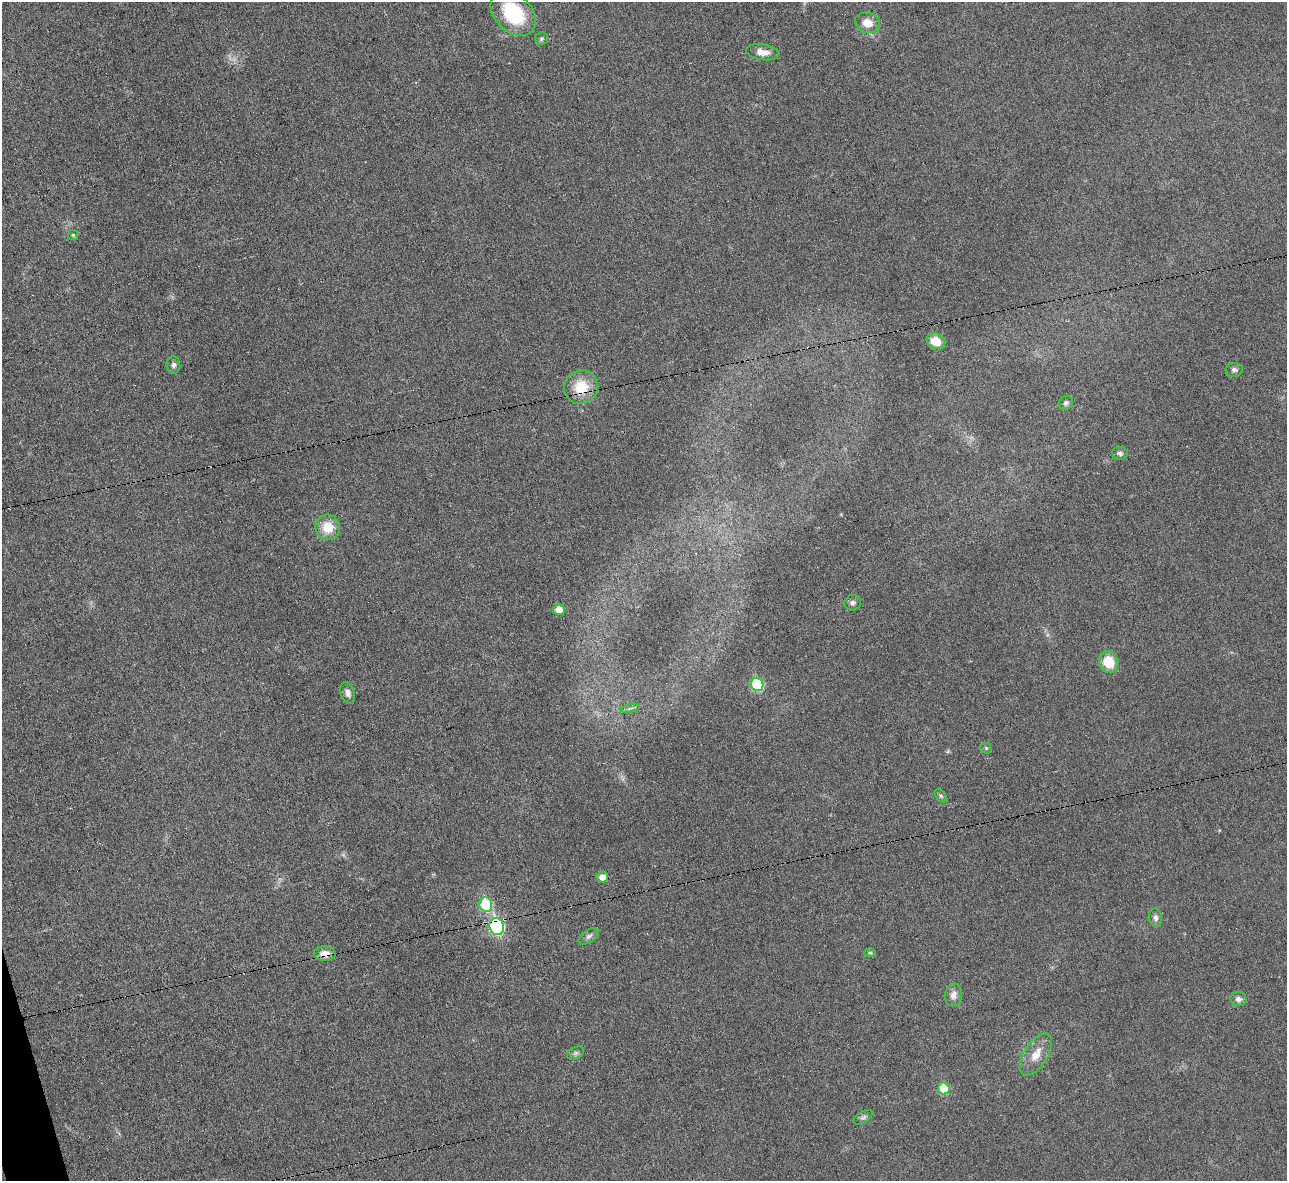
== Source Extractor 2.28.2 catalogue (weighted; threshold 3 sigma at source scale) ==
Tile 7 of 4 x 4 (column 3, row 2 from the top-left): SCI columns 2569-3853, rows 2502-3680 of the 5139 x 5124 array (HDU 1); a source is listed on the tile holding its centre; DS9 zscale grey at full resolution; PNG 1289 x 1183 px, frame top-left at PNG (2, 2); each listed source drawn as its Kron ellipse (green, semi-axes under 4 px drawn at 4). Shown black and unused: <1% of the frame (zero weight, under 3 of 6 exposures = <1% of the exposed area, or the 3 px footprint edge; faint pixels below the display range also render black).
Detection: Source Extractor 2.28.2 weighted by HDU 2 'WHT'; one run over the whole footprint, this tile lists its part. Background 0.035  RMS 0.0039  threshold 0.0158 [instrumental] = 3 sigma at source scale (4.09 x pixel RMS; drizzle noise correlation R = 1.36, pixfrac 0.8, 0.05/0.05 arcsec/px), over >= 5 px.
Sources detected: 35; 2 too faint to see at this stretch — neither listed nor drawn; the other 33 listed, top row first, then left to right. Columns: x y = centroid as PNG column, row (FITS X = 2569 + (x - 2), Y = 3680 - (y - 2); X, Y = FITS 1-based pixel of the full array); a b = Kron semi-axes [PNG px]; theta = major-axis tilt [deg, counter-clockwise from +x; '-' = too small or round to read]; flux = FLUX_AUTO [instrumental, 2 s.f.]
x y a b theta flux
513 13 26 18 -46 24
867 23 13 10 -16 4.2
541 38 6 6 - 0.66
762 52 16 8 -9 3.6
73 235 5 5 - 0.43
936 341 10 7 -24 5.6
173 365 9 7 -84 1.2
1234 370 8 7 - 1.1
581 387 17 16 - 10
1066 403 7 6 - 1
1120 453 8 6 -8 1.1
328 527 13 12 - 7.1
853 603 8 7 - 1.2
559 610 6 5 - 4
1109 662 11 9 -70 8.8
757 684 7 6 - 24
348 693 11 7 -72 1.7
630 708 9 3 13 0.78
986 748 6 4 -45 0.52
941 796 8 4 -52 0.64
602 877 5 5 - 2.8
486 904 7 6 - 18
1156 918 9 6 -81 1.4
497 927 8 7 - 55
589 936 11 6 34 1.3
870 952 6 4 0 0.53
325 954 11 7 -2 3.1
953 995 11 8 84 2.2
1239 999 8 7 - 1.6
576 1053 9 6 27 1
1036 1054 24 11 57 5.7
944 1089 6 5 - 13
863 1117 10 5 31 1
Overlapping masked pixels (flux is a lower limit): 3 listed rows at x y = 581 387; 497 927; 325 954